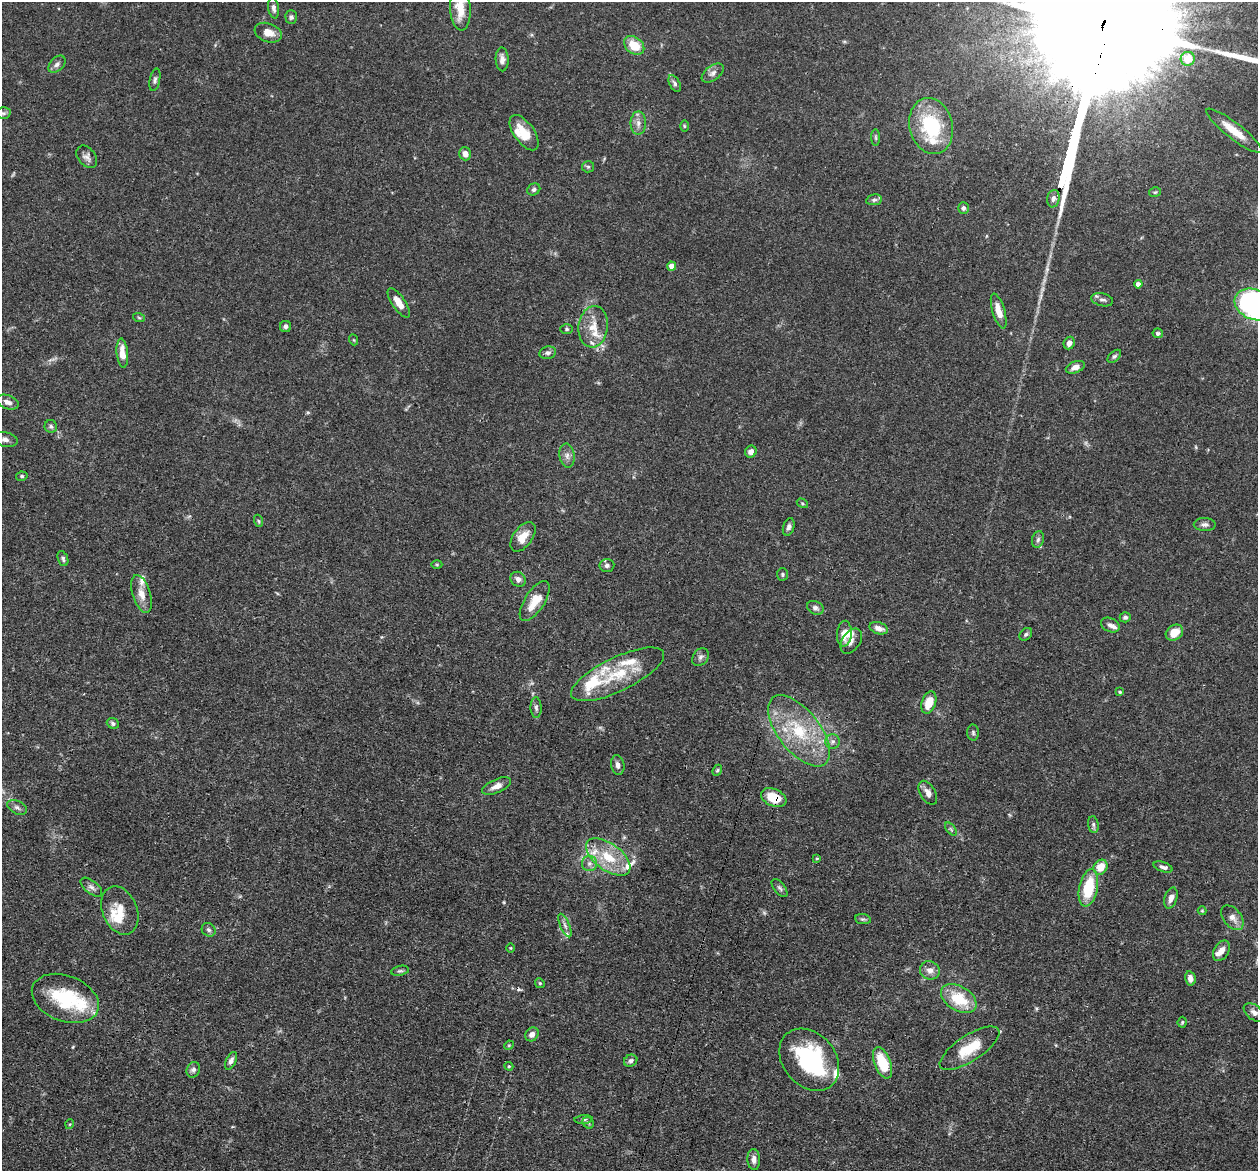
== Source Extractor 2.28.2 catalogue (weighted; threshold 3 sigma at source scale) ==
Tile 7 of 4 x 4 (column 3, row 2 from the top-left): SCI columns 2548-3803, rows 2623-3791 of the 5095 x 5122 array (HDU 1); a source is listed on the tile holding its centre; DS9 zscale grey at full resolution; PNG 1260 x 1173 px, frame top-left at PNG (2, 2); each listed source drawn as its Kron ellipse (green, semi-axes under 4 px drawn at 4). Shown black and unused: <1% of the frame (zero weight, under 3 of 4 exposures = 5% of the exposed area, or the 3 px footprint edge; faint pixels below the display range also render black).
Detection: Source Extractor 2.28.2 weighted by HDU 2 'WHT'; one run over the whole footprint, this tile lists its part. Background 0.0639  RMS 0.0032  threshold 0.0146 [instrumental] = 3 sigma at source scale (4.5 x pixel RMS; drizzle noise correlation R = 1.50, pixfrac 1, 0.05/0.05 arcsec/px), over >= 5 px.
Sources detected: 148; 1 too faint to see at this stretch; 3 inside a brighter object's white glare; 1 cosmic-ray / hot-pixel residue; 2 long thin detections or spike segments (spike, bleed or trail) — neither listed nor drawn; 16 inside a brighter listed object's ellipse — not listed separately; the other 125 listed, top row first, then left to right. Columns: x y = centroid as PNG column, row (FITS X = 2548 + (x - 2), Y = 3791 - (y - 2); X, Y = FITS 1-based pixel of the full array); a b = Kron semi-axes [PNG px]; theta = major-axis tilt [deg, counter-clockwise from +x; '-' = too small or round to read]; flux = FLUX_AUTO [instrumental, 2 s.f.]
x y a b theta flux
274 8 10 5 -81 1.3
460 9 22 10 -87 6.4
291 17 7 6 - 0.77
268 33 14 9 -20 3.5
634 45 11 8 -38 7.1
502 59 12 6 -88 1.9
1188 59 7 6 - 4
57 64 10 6 45 1.2
713 73 12 7 37 1.5
155 80 11 5 78 0.98
675 84 9 5 -63 0.96
3 113 7 6 - 0.74
638 123 11 7 90 1.9
684 126 5 3 - 0.35
931 126 28 21 -75 24
1234 131 34 8 -38 6.4
524 133 20 10 -55 6
876 137 8 4 -89 0.6
465 154 7 5 -73 2
87 157 13 8 -51 1.6
588 167 6 5 - 0.58
534 189 7 5 33 0.93
1155 192 6 4 14 0.5
1053 199 9 6 80 1.2
874 200 8 5 10 0.8
963 208 6 5 - 0.87
672 266 4 4 - 2.9
1138 284 4 4 - 1.4
1102 300 11 6 -12 1.2
399 303 17 6 -56 3.5
1255 305 21 15 -23 110
999 311 18 6 -73 3.6
139 318 6 3 -20 0.4
286 327 5 5 - 0.85
593 327 21 14 83 6.3
567 329 6 5 - 0.57
1158 333 5 5 - 0.66
354 340 5 3 - 0.32
1069 343 6 5 - 1.6
122 353 14 5 -85 3.8
548 353 8 6 11 1.1
1114 356 8 5 43 0.7
1075 367 10 5 21 2.2
8 402 11 7 -19 2
51 426 6 6 - 0.75
5 439 13 7 -11 1.6
751 452 6 5 - 1.7
567 456 12 7 -82 1.7
22 476 6 4 13 0.54
802 503 6 4 -31 0.41
259 521 6 4 -70 0.45
1205 525 11 6 -2 1.1
789 527 9 5 72 1.1
523 537 17 9 54 4.5
1038 539 8 6 73 0.94
63 559 8 5 -69 0.74
437 564 5 3 - 0.33
607 565 7 6 - 1.1
783 574 6 5 - 0.55
518 579 8 7 - 1.5
142 594 19 9 -72 3.6
535 601 23 10 57 6.5
815 608 9 6 -28 1
1125 617 5 5 - 0.72
1110 625 10 7 -25 1.2
879 628 9 6 -17 2.2
1174 633 9 7 36 4.3
844 634 13 7 86 3.6
1026 634 7 5 45 0.59
851 641 14 9 57 1.8
700 657 10 7 55 1.2
618 674 51 17 26 16
1120 692 4 3 - 0.39
929 702 12 7 71 5.8
536 707 10 5 -89 0.99
113 723 6 5 - 0.78
799 731 42 21 -52 21
973 733 8 6 -88 0.72
833 741 7 7 - 1.2
618 765 10 6 -78 1.5
717 770 6 4 67 0.46
497 786 15 6 23 2.6
928 793 13 7 -60 2
774 797 13 8 -23 8.3
17 807 10 6 -28 1.1
1093 825 8 5 -80 0.73
951 829 8 4 -53 0.61
608 857 25 13 -36 11
817 858 4 3 - 0.31
589 864 7 7 - 1.4
1101 867 8 6 54 4.7
1163 867 10 5 -19 1.1
91 887 13 6 -39 1.4
780 888 11 5 -52 0.85
1088 888 19 9 78 14
1171 898 11 6 71 1.8
120 910 25 17 -68 6.3
1202 911 4 4 - 0.31
1232 918 14 9 -50 2.4
863 919 8 5 -7 0.64
565 926 13 4 -66 1.3
209 930 7 6 - 0.82
511 948 4 3 - 0.24
1221 951 11 7 60 2.4
930 970 10 9 - 2.1
400 971 9 5 12 0.65
1190 978 7 5 -76 1.7
540 983 5 4 - 0.49
65 998 35 23 -21 22
959 999 19 12 -31 12
1254 1012 12 7 -36 1.6
1182 1022 5 4 - 0.5
532 1034 7 6 - 1.8
509 1045 5 4 - 0.34
969 1048 34 13 33 10
809 1060 34 26 -49 34
231 1061 9 5 63 1.2
631 1061 7 5 30 0.99
882 1063 16 8 -68 12
509 1066 4 4 - 0.38
193 1070 8 6 65 1
584 1119 9 4 4 0.64
588 1123 6 5 - 0.53
70 1124 5 3 - 0.29
754 1159 10 6 -87 1.7
Overlapping masked pixels (flux is a lower limit): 2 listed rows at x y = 774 797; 608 857
Isophote crosses this tile's border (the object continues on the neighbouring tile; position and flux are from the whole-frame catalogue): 3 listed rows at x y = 460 9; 1255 305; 5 439